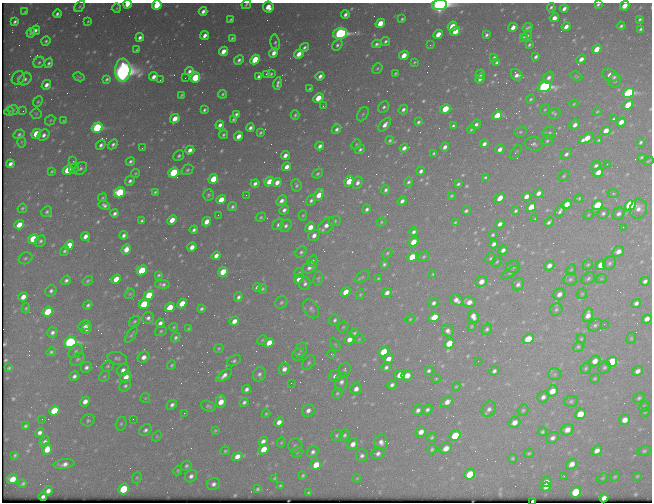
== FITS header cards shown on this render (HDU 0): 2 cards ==
NAXIS1  =                  650 / Width of table row in bytes
NAXIS2  =                  500 / Number of rows in table

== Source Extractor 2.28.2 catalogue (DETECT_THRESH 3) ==
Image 650 x 500 px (HDU 0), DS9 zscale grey, 1 PNG px = 1 image px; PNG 654 x 504 px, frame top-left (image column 1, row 500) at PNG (2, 3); each listed source drawn as its Kron ellipse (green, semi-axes under 4 px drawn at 4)
Background 463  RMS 2.4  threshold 7.28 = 3 sigma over >= 5 px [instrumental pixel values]
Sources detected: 603; of the 603, the 500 brightest by FLUX_AUTO listed and drawn (103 fainter detections omitted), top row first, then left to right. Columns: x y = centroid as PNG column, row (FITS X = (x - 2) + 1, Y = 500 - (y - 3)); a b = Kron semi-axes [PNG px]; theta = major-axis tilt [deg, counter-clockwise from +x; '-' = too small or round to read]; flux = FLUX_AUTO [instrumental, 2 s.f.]
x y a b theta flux
127 4 4 3 - 2500
246 4 5 3 - 250
598 4 4 3 - 290
157 5 5 4 - 6200
439 5 7 5 10 71000
80 6 6 4 51 240
625 6 5 4 - 2100
268 7 5 5 - 2400
117 8 4 4 - 200
551 8 5 3 - 370
564 9 4 3 - 720
203 11 4 3 - 690
25 12 3 3 - 210
57 14 4 3 - 400
345 14 4 3 - 510
554 18 5 4 - 930
231 19 4 3 - 220
402 19 3 3 - 230
640 19 4 3 - 300
88 21 3 3 - 190
15 22 4 3 - 370
380 23 5 4 - 3000
452 26 5 4 - 3900
621 26 4 3 - 310
513 27 5 3 - 1100
528 27 5 3 - 280
566 27 5 3 - 1000
641 29 4 3 - 290
35 30 5 3 - 600
455 31 5 4 - 3000
31 33 5 4 - 430
340 33 7 5 17 42000
438 34 5 4 - 2000
205 35 5 4 - 890
486 35 4 3 - 320
527 36 5 3 - 350
140 37 4 3 - 580
523 37 4 3 - 230
232 38 3 3 - 240
46 41 5 3 - 290
385 41 5 3 - 330
275 43 8 4 -83 370
377 44 5 3 - 440
337 45 6 4 58 390
430 45 3 2 - 290
529 45 4 3 - 240
304 47 5 4 - 390
597 49 5 4 - 2300
137 50 4 2 - 210
223 51 5 4 - 1600
274 53 5 4 - 1000
299 54 5 4 - 1600
404 55 5 4 - 2100
494 57 4 3 - 250
536 57 4 3 - 400
581 59 5 4 - 1100
239 60 5 4 - 480
255 60 5 4 - 6800
39 62 6 5 - 360
414 62 3 3 - 180
497 62 4 3 - 310
49 63 5 3 - 340
377 68 5 4 - 240
123 70 11 7 86 150000
189 71 4 4 - 570
395 73 4 3 - 210
266 74 2 2 - 280
271 74 3 3 - 200
480 74 5 3 - 530
517 75 6 5 - 870
610 75 8 6 -24 1800
320 76 4 3 - 630
576 76 6 3 -27 180
79 77 6 3 -27 200
154 77 5 4 - 970
195 77 5 4 - 7000
259 77 4 3 - 490
18 78 7 6 - 550
185 78 2 2 - 200
549 78 6 5 - 650
25 79 7 5 44 500
107 79 4 3 - 310
480 79 5 3 - 630
160 80 3 2 - 170
615 81 7 6 - 380
278 84 6 3 78 470
46 85 5 4 - 940
544 87 7 5 18 40000
310 89 4 3 - 240
628 93 6 4 32 25000
222 94 4 3 - 230
181 95 4 3 - 200
318 98 5 4 - 3300
531 99 4 3 - 230
38 102 6 4 50 230
574 104 5 3 - 180
628 105 5 4 - 3800
323 106 3 2 - 270
384 107 6 5 - 380
403 109 5 4 - 490
445 109 5 4 - 4700
13 110 5 5 - 300
204 110 4 3 - 320
545 110 5 4 - 220
9 111 5 3 - 200
23 111 3 3 - 200
597 111 5 4 - 210
36 114 5 5 - 230
236 114 4 3 - 380
363 114 8 5 60 340
555 114 6 5 - 320
295 115 5 2 - 280
497 115 5 4 - 4000
175 119 5 4 - 2400
233 119 4 2 - 220
614 119 4 3 - 320
50 120 6 4 47 230
63 121 4 3 - 180
418 122 4 3 - 310
621 122 5 4 - 1400
476 124 5 3 - 570
220 125 4 3 - 730
385 125 8 4 50 930
575 125 6 4 46 800
453 126 4 3 - 310
97 128 5 5 - 19000
250 128 4 3 - 550
337 129 5 4 - 500
471 129 4 2 - 220
606 131 5 4 - 1700
520 132 6 5 - 250
260 133 4 3 - 220
550 133 6 6 - 370
19 134 6 4 32 320
36 134 5 4 - 4000
44 135 6 5 - 700
223 135 4 4 - 260
239 136 5 4 - 1200
586 138 8 4 30 2500
390 140 4 3 - 290
599 140 4 3 - 230
547 141 6 5 - 310
21 142 5 3 - 190
641 142 4 3 - 270
113 144 6 4 44 420
356 144 5 4 - 210
484 144 4 4 - 640
534 144 9 6 -9 520
101 145 6 4 52 540
320 146 4 3 - 620
445 147 5 3 - 640
142 148 2 2 - 950
404 148 4 3 - 800
360 149 5 4 - 350
500 149 5 4 - 830
190 150 4 4 - 910
516 152 8 3 53 220
434 153 4 3 - 260
566 154 6 5 - 540
285 155 5 3 - 830
179 156 6 5 - 310
641 157 3 2 - 190
73 161 3 2 - 230
130 161 5 4 - 370
648 161 5 3 - 190
10 164 4 3 - 710
607 164 2 2 - 390
596 166 5 4 - 440
287 167 5 4 - 1100
74 168 6 4 57 260
81 168 7 5 44 480
68 170 5 4 - 4400
187 170 6 5 - 330
52 171 4 3 - 220
421 171 4 3 - 530
598 172 5 4 - 1600
135 173 4 3 - 180
174 173 5 4 - 13000
318 174 5 4 - 320
564 176 6 4 41 270
485 178 4 3 - 250
213 179 5 4 - 4600
130 181 5 4 - 470
269 181 5 4 - 1800
349 181 5 4 - 3300
277 182 5 4 - 1100
408 182 5 4 - 320
255 183 4 3 - 580
357 183 6 5 - 630
458 184 4 3 - 300
296 185 6 5 - 360
386 190 5 4 - 400
120 192 5 4 - 14000
155 192 3 3 - 230
539 193 5 4 - 900
613 193 5 4 - 180
208 195 6 5 - 280
246 195 2 2 - 200
319 195 6 4 59 2200
451 196 4 3 - 200
526 196 5 4 - 1100
103 198 4 3 - 180
500 198 6 4 48 1700
579 198 4 3 - 250
221 200 5 4 - 2300
282 201 6 4 46 830
311 201 5 4 - 430
402 201 4 4 - 560
567 204 6 4 36 1900
104 205 6 4 -29 540
598 205 5 4 - 5600
630 205 6 5 - 23000
232 207 5 4 - 320
531 207 5 4 - 3600
22 208 5 3 - 210
367 209 4 3 - 450
638 209 10 8 70 1100
284 210 5 4 - 600
466 211 4 3 - 320
516 211 4 3 - 280
560 211 6 3 60 420
47 212 6 5 - 330
115 213 4 3 - 470
603 213 6 5 - 390
619 214 6 5 - 670
218 215 3 2 - 180
303 215 5 4 - 210
588 215 5 4 - 190
261 217 5 4 - 240
535 219 3 2 - 190
172 220 5 4 - 2100
142 221 4 3 - 340
335 221 6 5 - 330
207 222 5 4 - 1500
381 222 5 4 - 210
455 222 4 3 - 170
549 222 5 3 - 390
500 224 4 4 - 800
19 225 5 4 - 2300
278 225 6 4 42 450
326 225 10 6 45 1300
286 226 6 5 - 500
310 227 5 4 - 1700
623 227 2 2 - 440
194 230 4 3 - 430
414 232 4 4 - 460
124 235 4 4 - 530
314 235 6 5 - 890
493 235 3 3 - 260
85 236 5 4 - 940
33 239 5 4 - 4900
40 241 6 5 - 380
413 242 5 4 - 2700
494 244 4 4 - 620
69 245 5 4 - 3300
192 247 5 4 - 1200
126 249 5 4 - 1400
503 250 4 4 - 770
64 251 5 4 - 300
618 251 6 5 - 1200
301 252 6 5 - 330
387 253 6 4 42 260
216 256 5 4 - 1000
412 257 5 4 - 5900
423 257 6 5 - 270
25 258 7 5 30 350
491 258 6 5 - 280
312 261 6 4 55 400
497 262 6 4 48 240
609 263 7 6 - 400
384 264 4 4 - 340
588 265 5 4 - 250
601 265 5 4 - 2500
549 266 5 4 - 950
513 267 7 6 - 340
309 268 7 5 25 680
142 270 5 4 - 5400
571 270 5 4 - 190
223 272 5 4 - 3700
510 272 10 4 33 330
299 273 5 4 - 240
433 274 4 4 - 200
159 275 3 3 - 250
362 277 8 5 34 260
378 278 3 3 - 190
588 278 7 5 35 380
116 279 5 4 - 2400
299 279 5 4 - 1300
318 279 7 4 80 260
570 279 7 6 - 380
601 279 6 3 18 200
66 280 5 4 - 450
88 281 6 3 36 250
481 281 6 5 - 1400
645 281 4 4 - 540
162 284 7 4 -5 460
305 284 6 5 - 520
518 284 6 5 - 580
257 287 4 3 - 590
262 289 5 4 - 250
51 291 6 5 - 470
346 292 5 4 - 2100
387 293 5 4 - 880
130 294 5 4 - 190
360 294 5 4 - 190
559 294 6 5 - 1000
582 294 5 5 - 210
149 295 5 4 - 4000
23 297 5 4 - 1600
238 297 5 4 - 440
456 300 7 5 -39 930
469 302 6 5 - 1300
182 303 5 4 - 2800
281 303 6 5 - 360
434 303 6 5 - 500
636 303 5 4 - 630
144 304 5 4 - 6000
88 305 4 3 - 360
170 307 5 4 - 3300
26 308 5 4 - 230
202 309 4 3 - 340
311 309 10 7 -56 560
556 310 6 5 - 360
48 312 5 4 - 6200
588 315 7 5 70 1300
473 316 6 5 - 1200
434 317 5 4 - 3800
148 318 6 5 - 490
410 319 5 4 - 200
647 319 5 4 - 1200
335 320 6 5 - 400
135 321 6 5 - 280
234 321 5 4 - 1200
160 323 4 4 - 650
604 324 2 2 - 470
84 325 6 4 29 820
595 325 7 5 29 410
471 326 3 3 - 190
173 327 4 3 - 190
343 327 6 5 - 250
189 328 4 2 - 180
86 329 5 4 - 780
487 329 6 4 60 340
161 331 6 4 19 230
448 331 6 5 - 670
52 332 5 5 - 530
354 333 5 4 - 290
131 335 9 4 55 310
176 338 5 4 - 360
631 338 6 4 68 250
350 339 5 4 - 1500
359 339 5 5 - 190
528 339 5 4 - 5900
581 339 4 4 - 250
262 340 5 3 - 170
70 342 6 5 - 32000
269 343 5 4 - 1900
449 343 5 4 - 4100
335 344 7 4 -58 230
578 347 5 5 - 270
218 348 5 4 - 210
301 350 7 5 71 450
75 351 8 5 44 390
51 352 5 4 - 270
383 352 5 4 - 4000
331 354 4 3 - 540
298 355 6 5 - 390
144 357 6 5 - 980
117 358 10 6 -14 490
77 359 8 5 39 410
388 359 5 4 - 1500
234 361 7 5 27 370
478 361 2 2 - 330
595 361 6 5 - 1400
612 362 6 5 - 9800
309 363 8 5 52 380
172 365 5 3 - 230
108 366 6 5 - 290
86 367 6 5 - 540
386 367 5 4 - 450
604 367 7 5 42 350
9 368 3 2 - 170
586 368 6 4 60 250
284 369 6 5 - 980
123 370 6 5 - 950
344 370 7 6 - 400
429 371 4 4 - 360
494 371 5 4 - 460
638 371 5 4 - 850
259 374 7 6 - 530
555 374 6 5 - 350
400 375 5 4 - 2000
407 375 5 5 - 1700
74 376 5 4 - 560
104 376 6 4 42 230
224 376 9 4 36 890
335 376 6 5 - 840
126 377 6 5 - 1500
436 379 4 4 - 180
595 379 5 4 - 200
341 381 9 6 81 720
291 383 3 2 - 210
392 385 5 4 - 510
125 386 6 5 - 380
456 387 4 3 - 190
247 389 5 4 - 570
356 389 6 5 - 1000
552 391 6 5 - 2000
337 393 6 5 - 290
543 397 6 5 - 640
145 398 5 4 - 180
639 398 6 4 36 310
85 401 5 4 - 1200
221 401 6 5 - 2100
571 401 7 5 14 340
244 402 4 3 - 400
447 402 7 4 34 1200
172 405 6 4 45 540
208 406 8 5 -19 340
644 406 6 4 46 260
489 409 8 6 54 700
308 410 6 6 - 840
418 410 6 5 - 610
427 410 5 4 - 430
523 410 6 5 - 280
54 411 5 4 - 4800
645 412 5 4 - 180
184 413 3 2 - 200
266 414 4 3 - 200
580 414 5 5 - 3800
42 419 2 2 - 310
133 419 2 2 - 280
88 420 7 5 25 340
625 420 5 5 - 1500
279 422 5 4 - 1100
514 422 6 5 - 1200
121 424 7 5 73 290
25 426 3 3 - 270
145 430 6 5 - 520
215 430 4 3 - 180
567 430 6 5 - 1400
421 432 5 4 - 1300
542 432 4 4 - 290
40 433 5 4 - 620
337 435 6 5 - 350
344 435 6 5 - 340
157 436 6 4 47 220
455 436 6 5 - 5600
432 437 5 4 - 250
552 438 6 5 - 610
45 441 5 5 - 490
263 441 5 4 - 780
281 442 5 4 - 190
381 442 7 7 - 870
353 444 6 5 - 1100
295 445 7 7 - 410
446 448 6 5 - 1500
47 449 6 5 - 2500
264 449 5 4 - 2800
432 449 5 4 - 290
225 451 5 3 - 240
597 451 6 4 34 1100
644 451 7 4 10 310
297 452 5 5 - 240
313 452 6 5 - 540
378 453 6 5 - 630
529 453 5 3 - 210
15 455 4 3 - 200
237 456 5 4 - 1400
362 456 6 6 - 560
513 458 5 4 - 240
64 464 10 5 9 870
571 464 6 4 37 1200
316 465 5 4 - 3000
186 466 5 4 - 320
178 470 5 4 - 210
470 474 5 5 - 5000
303 475 4 3 - 230
191 476 6 5 - 640
564 476 3 3 - 200
637 476 4 4 - 210
615 477 5 4 - 230
137 478 6 4 69 230
275 478 3 3 - 180
357 478 4 4 - 170
602 478 6 4 27 200
12 479 5 5 - 2700
546 482 5 4 - 1200
23 484 4 3 - 260
213 484 7 6 - 660
280 486 3 3 - 190
546 487 5 4 - 800
123 489 6 5 - 6700
257 489 4 3 - 250
48 491 5 4 - 780
575 492 6 5 - 7200
308 493 4 3 - 210
43 496 4 3 - 420
604 498 4 4 - 950
533 501 3 3 - 740
At the frame edge (FLAGS 8, measured only in part): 7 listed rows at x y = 127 4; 246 4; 598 4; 157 5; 439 5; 625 6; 533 501
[103 fainter detections neither listed nor drawn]